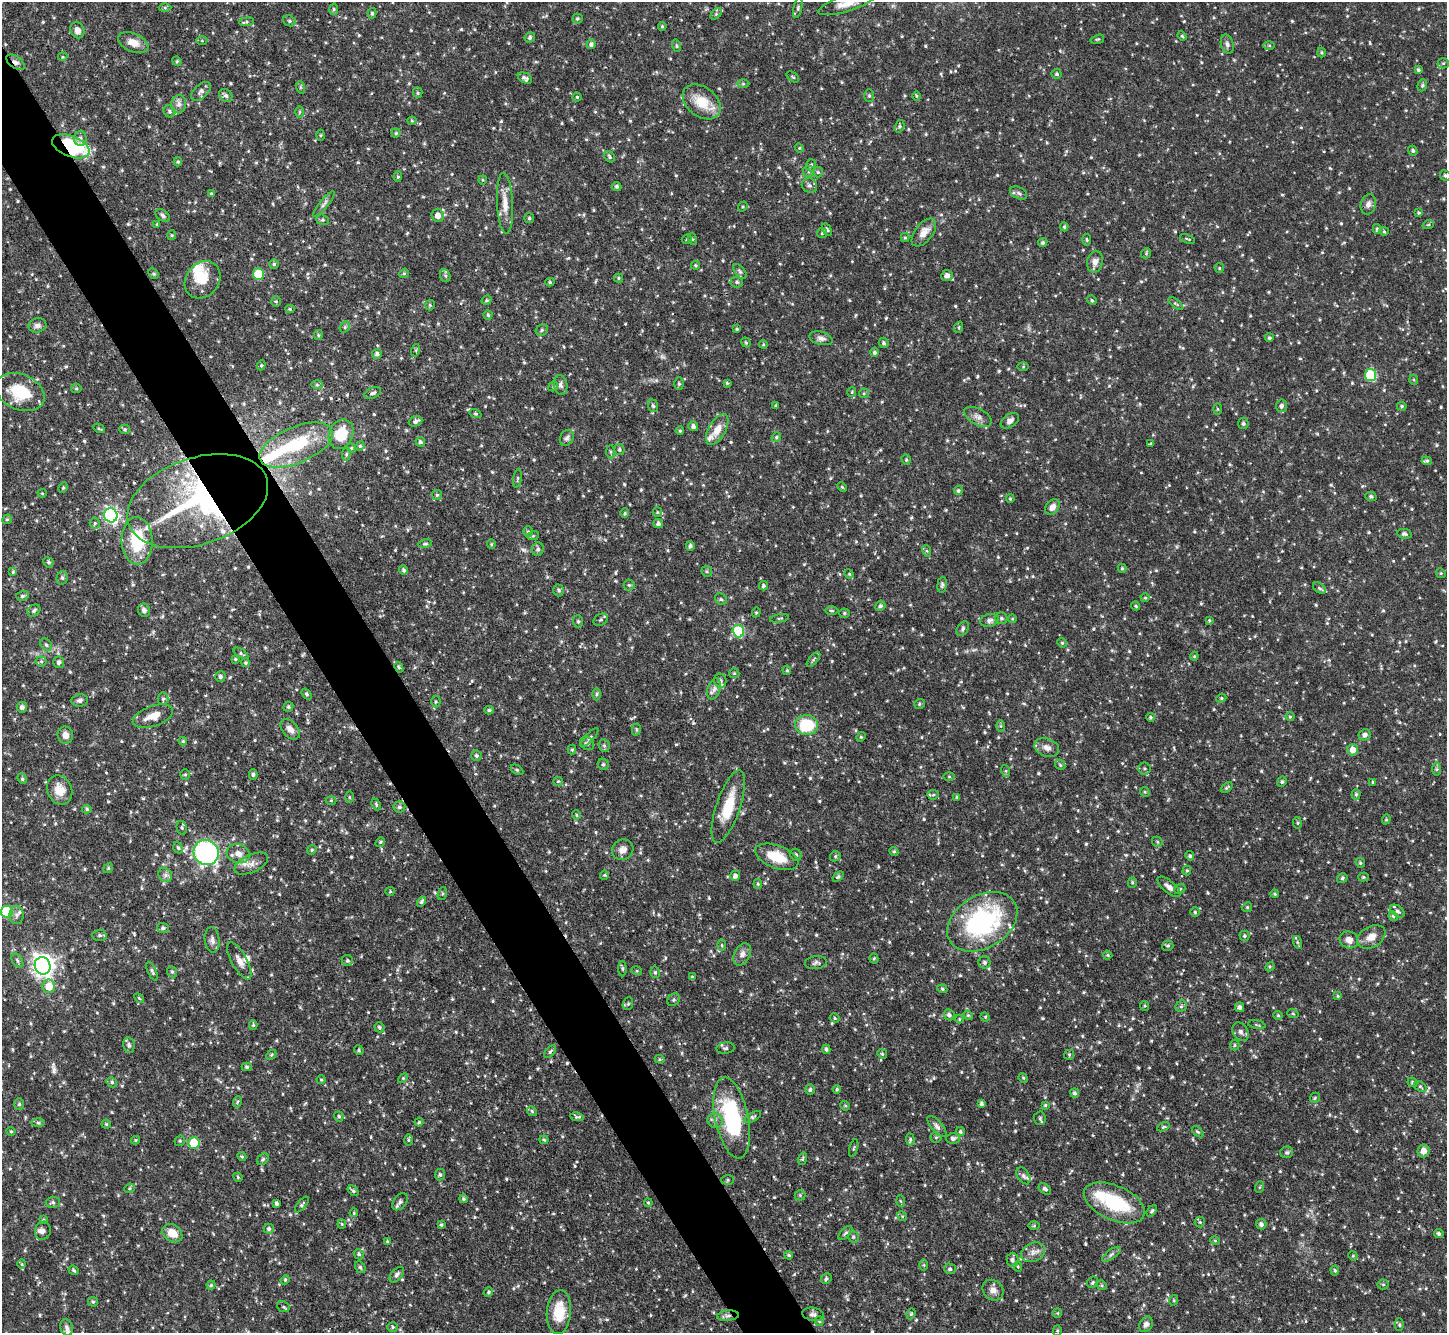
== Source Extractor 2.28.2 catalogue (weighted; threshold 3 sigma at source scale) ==
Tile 11 of 4 x 4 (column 3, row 3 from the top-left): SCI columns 2900-4344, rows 1630-2960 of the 5795 x 5784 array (HDU 1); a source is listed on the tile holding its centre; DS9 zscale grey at full resolution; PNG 1449 x 1335 px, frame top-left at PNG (2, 2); each listed source drawn as its Kron ellipse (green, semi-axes under 4 px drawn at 4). Shown black and unused: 5% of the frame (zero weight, under 3 of 4 exposures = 1% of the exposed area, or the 3 px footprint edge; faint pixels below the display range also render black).
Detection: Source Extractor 2.28.2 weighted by HDU 2 'WHT'; one run over the whole footprint, this tile lists its part. Background 0.0834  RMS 0.0042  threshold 0.019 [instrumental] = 3 sigma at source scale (4.5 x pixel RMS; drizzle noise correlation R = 1.50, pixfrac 1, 0.05/0.05 arcsec/px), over >= 5 px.
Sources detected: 851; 1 too faint to see at this stretch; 1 inside a brighter object's white glare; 4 cosmic-ray / hot-pixel residue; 1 long thin detection or spike segment (spike, bleed or trail) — neither listed nor drawn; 14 inside a brighter listed object's ellipse — not listed separately; of the other 830, all 500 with FLUX_AUTO >= 0.468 (the completeness limit of this list) listed and drawn (330 fainter detections not listed), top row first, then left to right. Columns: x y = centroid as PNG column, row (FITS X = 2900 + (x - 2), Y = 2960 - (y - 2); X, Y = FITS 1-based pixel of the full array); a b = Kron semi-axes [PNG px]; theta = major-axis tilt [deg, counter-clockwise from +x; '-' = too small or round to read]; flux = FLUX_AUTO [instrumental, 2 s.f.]
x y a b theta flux
847 3 30 8 18 5.6
165 7 6 4 -1 0.62
798 8 10 4 77 0.85
334 9 6 4 -86 0.68
372 13 5 4 - 0.74
716 14 6 4 45 0.71
577 18 5 5 - 0.59
289 21 6 5 - 0.83
247 22 7 4 7 0.73
662 26 4 3 - 0.57
77 30 8 7 - 2.2
1182 36 5 4 - 0.55
530 38 5 5 - 0.99
1097 39 7 4 17 0.54
202 41 5 3 - 0.47
133 43 16 9 -24 4.2
591 44 5 4 - 1.2
1227 44 9 6 -75 1.4
1269 45 6 4 -1 0.49
677 46 6 4 -73 0.6
1321 53 5 4 - 0.54
63 57 4 4 - 0.47
177 61 5 4 - 0.58
15 62 10 5 -35 1.7
1443 63 5 5 - 0.67
1418 70 4 4 - 0.78
1057 74 5 5 - 0.75
793 77 7 3 -36 0.53
525 78 7 5 -29 1.2
743 84 6 4 0 0.66
1422 85 6 4 70 0.7
300 87 6 4 -72 0.54
201 91 12 6 42 1.5
418 93 5 4 - 0.63
226 95 7 6 - 1.1
869 96 6 5 - 0.73
917 96 5 3 - 0.47
577 97 4 4 - 0.53
702 102 21 14 -38 10
179 104 9 7 80 1.9
169 111 6 5 - 0.81
299 112 6 4 89 0.6
412 121 4 4 - 0.47
900 126 6 4 74 0.66
396 133 4 4 - 0.6
320 135 5 3 - 0.48
80 138 7 6 - 1.3
71 146 20 10 -22 43
799 148 4 4 - 0.48
1413 151 5 4 - 0.82
610 157 6 5 - 0.8
178 162 4 4 - 0.53
811 165 6 5 - 0.94
809 171 6 5 - 0.98
818 172 5 5 - 0.72
1445 175 5 5 - 0.89
398 177 5 4 - 0.57
483 180 4 4 - 0.48
809 185 8 7 - 1.4
617 186 5 4 - 0.88
1019 193 9 5 -28 1.2
211 194 4 3 - 0.49
505 203 30 8 -87 5.2
324 204 16 4 51 1.4
1368 204 10 7 76 1.9
743 206 5 4 - 0.56
1419 213 4 4 - 0.56
438 215 6 6 - 3.2
163 216 8 5 -35 1
529 218 5 5 - 0.61
322 220 6 5 - 0.77
157 225 4 3 - 0.52
1428 225 6 3 19 0.48
1064 227 4 4 - 0.59
1377 229 5 4 - 0.71
827 230 6 4 -57 0.78
1384 231 5 4 - 0.53
924 232 16 9 52 3.8
822 233 5 5 - 0.62
172 235 5 4 - 0.48
905 238 4 4 - 0.52
687 239 5 4 - 0.55
692 239 6 4 -72 0.47
1188 239 8 3 -18 0.55
1087 240 6 4 -83 0.54
1043 242 5 4 - 0.81
1146 253 5 4 - 0.52
1095 262 11 7 80 2.3
274 264 4 4 - 0.67
695 265 4 4 - 0.48
1219 268 5 4 - 0.49
740 271 8 5 -52 0.94
404 273 5 4 - 0.52
154 274 6 4 -44 0.6
258 274 6 5 - 19
445 276 6 5 - 0.81
947 276 6 5 - 1.8
619 278 4 4 - 0.54
203 280 20 16 52 8.4
550 282 4 4 - 0.62
737 282 6 5 - 0.93
487 300 5 4 - 0.54
1092 300 5 4 - 0.56
276 301 5 4 - 0.6
1176 304 9 4 -38 0.71
430 305 5 5 - 0.56
290 309 4 4 - 0.55
488 315 4 4 - 0.61
37 325 9 7 14 1.5
345 327 6 5 - 0.64
959 327 6 3 72 0.48
737 329 4 4 - 0.47
542 330 6 5 - 0.87
318 335 5 4 - 0.55
821 338 12 6 -15 1.7
1269 338 4 4 - 0.71
746 343 5 4 - 0.52
884 343 5 5 - 0.82
763 344 4 4 - 0.47
416 350 6 4 72 0.53
875 352 4 4 - 0.83
377 354 5 5 - 1.2
261 365 5 4 - 0.57
1023 367 6 4 1 0.5
1370 375 6 5 - 34
1414 380 5 3 - 0.55
727 383 4 4 - 0.51
679 384 6 5 - 0.67
317 385 6 4 -1 0.57
561 385 10 6 -81 1.4
553 386 5 4 - 0.56
76 388 5 5 - 0.61
20 392 25 17 -23 16
852 392 5 4 - 0.5
373 393 9 5 23 1.2
864 393 5 4 - 0.57
653 406 6 4 -70 0.73
776 406 4 3 - 0.55
1282 406 6 5 - 1.1
1402 406 5 4 - 0.58
1218 409 6 4 -89 0.53
475 414 6 4 -19 0.53
978 417 15 8 -28 2.5
415 421 7 5 21 1.2
1010 421 10 6 32 1.8
1243 423 5 5 - 0.89
693 426 5 4 - 1.5
99 428 6 3 -26 0.48
125 429 5 4 - 0.64
717 430 17 8 61 5.1
680 431 4 3 - 0.54
341 434 15 12 67 11
776 437 5 4 - 0.58
567 438 8 6 61 1.2
420 442 5 4 - 0.98
1151 444 4 3 - 0.66
296 445 39 18 23 28
360 446 5 4 - 0.54
351 448 5 4 - 0.52
619 449 5 5 - 0.77
610 452 6 4 -89 0.72
346 454 7 3 82 0.61
906 460 5 4 - 0.65
1427 461 5 4 - 0.74
517 479 9 3 81 0.61
842 487 5 4 - 0.54
63 488 5 4 - 0.62
958 491 4 4 - 0.7
42 493 4 4 - 0.48
437 495 5 5 - 0.6
1371 496 5 4 - 0.91
1010 499 4 3 - 0.49
198 501 73 43 19 77
1052 507 8 6 53 2.6
657 512 5 4 - 0.49
625 513 5 4 - 0.58
111 515 7 6 - 100
7 519 5 4 - 0.6
95 523 5 5 - 0.77
658 524 5 4 - 1.2
528 532 5 4 - 0.61
1404 534 7 5 -9 0.99
533 536 6 3 18 0.51
137 541 24 15 -88 19
425 544 7 4 13 0.68
491 544 4 4 - 0.5
690 546 5 4 - 1
538 549 7 5 66 1
927 551 6 4 -72 0.58
48 562 5 5 - 0.85
1122 568 4 4 - 0.56
404 570 5 4 - 0.87
707 571 6 5 - 0.59
13 572 4 4 - 0.55
1441 573 5 4 - 0.55
849 574 5 4 - 0.49
62 578 7 5 76 0.87
629 585 6 5 - 0.81
942 585 8 5 82 0.86
763 586 4 4 - 0.83
1319 588 7 4 -37 0.78
559 590 6 5 - 0.74
22 596 6 5 - 0.83
1145 598 4 4 - 0.47
721 599 6 5 - 0.75
880 606 5 5 - 0.93
1136 606 5 3 - 0.56
144 610 7 6 - 1.7
34 611 7 5 35 0.99
832 611 7 3 -1 0.52
756 612 5 4 - 0.56
844 613 5 4 - 0.57
780 618 9 3 10 0.53
1001 618 6 5 - 0.84
1012 619 4 4 - 0.47
601 620 8 5 33 0.86
989 620 9 6 12 1.5
1209 620 4 4 - 0.5
578 621 6 5 - 0.74
963 629 8 5 61 1
738 631 6 5 - 27
1062 643 5 4 - 0.56
46 645 7 5 -49 0.88
241 653 8 4 -32 0.72
1194 656 4 4 - 0.5
235 659 4 4 - 0.5
813 659 9 4 51 0.79
41 661 5 5 - 0.7
59 662 6 5 - 1.3
246 663 4 4 - 0.7
399 667 5 4 - 0.6
787 670 5 4 - 0.53
734 673 5 5 - 0.61
220 676 5 5 - 1
720 680 7 6 - 1.2
714 689 11 6 74 1.8
307 694 6 4 -52 0.75
596 694 6 4 89 0.67
1221 698 5 4 - 0.58
163 699 6 5 - 0.91
80 700 8 6 7 1.4
436 702 6 4 90 0.55
919 704 5 5 - 0.67
22 707 5 5 - 1.3
288 707 5 4 - 0.75
489 710 4 4 - 0.58
153 716 21 10 19 5.5
1150 717 4 4 - 0.63
1290 717 4 4 - 0.5
806 725 11 10 - 18
1001 726 6 4 -88 0.6
290 729 12 7 -50 3
636 730 6 4 -88 0.67
65 735 8 8 - 2.8
1365 735 6 5 - 1.4
590 737 12 4 48 1
861 737 5 4 - 0.49
183 741 4 4 - 0.54
587 743 8 6 -39 1.1
604 745 6 5 - 0.87
1047 748 13 9 -21 2.7
572 750 5 4 - 0.52
1353 750 5 5 - 3.9
476 755 5 5 - 0.72
603 764 6 5 - 0.83
1060 765 5 4 - 0.61
1145 768 6 6 - 0.81
1437 769 7 4 -90 0.72
517 770 7 4 -30 0.61
1006 771 6 4 -71 0.51
185 774 5 4 - 0.56
253 774 5 4 - 0.79
949 776 5 4 - 0.53
22 779 5 4 - 0.61
558 781 5 4 - 0.48
1282 782 5 4 - 0.59
1373 782 4 4 - 0.47
1227 787 7 4 38 0.66
60 790 15 12 -66 5.5
1145 792 5 4 - 0.52
1356 794 5 4 - 0.68
933 795 5 5 - 0.65
349 797 6 4 -89 0.52
957 797 4 4 - 0.53
331 800 5 3 - 0.47
376 804 6 3 -65 0.56
399 807 6 5 - 1.1
728 807 38 12 71 13
87 809 5 4 - 0.63
576 815 4 4 - 0.49
1386 819 5 4 - 0.6
1297 823 6 3 -82 0.5
182 828 7 5 -77 0.77
380 842 5 4 - 0.57
1157 842 6 4 -48 0.59
178 848 6 4 -71 0.76
312 850 5 4 - 0.61
623 850 11 10 - 2.8
894 851 5 4 - 0.58
206 852 13 12 - 99
238 854 11 9 -16 3.2
796 855 6 5 - 1
835 856 6 5 - 0.6
1190 856 5 4 - 0.85
777 857 23 11 -21 12
1360 863 5 4 - 0.62
251 864 18 9 24 3.5
108 868 5 4 - 0.61
1187 870 5 4 - 0.53
165 875 8 6 -48 1.3
604 875 4 4 - 0.5
735 876 5 5 - 1.5
838 876 6 4 36 0.7
1363 877 5 4 - 0.59
1342 878 5 4 - 0.77
1132 882 5 4 - 0.6
758 884 5 4 - 0.49
1169 887 14 6 -41 2.3
1180 889 6 4 22 0.7
390 891 4 4 - 0.48
442 893 7 4 72 0.66
1275 894 4 3 - 0.53
421 902 5 4 - 0.87
1247 907 5 4 - 0.54
1397 911 8 5 -38 1
7 912 6 6 - 26
1195 912 4 4 - 0.53
17 915 9 7 88 1.6
1393 916 5 4 - 0.48
982 922 38 26 31 63
163 928 6 5 - 0.89
99 935 7 5 1 0.78
1244 936 5 5 - 0.72
1371 937 15 10 30 4.1
212 940 13 7 -83 2
1349 940 9 8 - 2.8
1297 942 6 4 -72 0.75
722 945 5 3 - 0.51
1168 946 6 5 - 0.72
742 954 12 8 62 2.3
1108 955 5 4 - 0.51
874 958 5 4 - 0.54
347 960 5 5 - 0.79
17 961 8 5 -55 0.9
239 961 20 7 -62 3.3
984 962 6 6 - 1
816 963 11 6 6 1.2
43 966 9 8 - 270
1270 967 5 4 - 0.51
623 969 7 4 -89 0.61
152 971 10 4 -64 0.92
637 971 5 3 - 0.49
172 972 6 4 -68 0.75
655 972 6 4 -76 0.76
692 977 4 4 - 0.48
49 986 7 6 - 6.9
942 989 5 4 - 0.61
1338 996 4 4 - 0.51
139 998 6 3 -44 0.5
674 1000 7 5 46 0.83
628 1004 6 5 - 0.76
1145 1006 5 4 - 0.5
1181 1006 6 5 - 0.74
1239 1007 5 4 - 1.3
1293 1014 6 3 -19 0.48
949 1015 6 5 - 1.3
968 1015 5 4 - 0.5
1278 1015 4 4 - 0.49
985 1017 5 4 - 0.5
835 1018 5 4 - 0.52
959 1019 4 4 - 0.47
253 1025 5 4 - 0.55
1257 1025 9 3 -9 0.53
379 1027 5 4 - 0.79
1240 1032 10 7 -58 1.7
129 1045 8 5 -80 0.99
1235 1045 5 4 - 0.67
726 1048 9 5 7 1
826 1049 5 3 - 0.75
359 1050 5 4 - 0.52
550 1052 7 4 48 0.74
882 1054 5 4 - 0.6
271 1055 5 4 - 0.54
1069 1055 5 5 - 0.57
660 1059 5 4 - 0.55
247 1067 5 4 - 0.61
403 1078 6 4 44 0.51
1023 1078 5 4 - 0.48
321 1080 4 4 - 0.47
112 1082 5 4 - 0.71
1412 1082 5 4 - 0.8
1420 1086 7 4 -37 0.67
837 1089 4 4 - 0.54
810 1090 5 4 - 0.86
1075 1093 4 4 - 0.91
1315 1098 5 4 - 0.58
237 1102 5 3 - 0.5
19 1104 6 5 - 0.77
981 1104 4 3 - 0.92
1045 1105 4 4 - 0.51
845 1106 5 4 - 0.53
532 1111 5 4 - 0.63
339 1116 5 4 - 0.7
577 1117 7 4 -9 0.85
753 1117 9 4 30 0.8
732 1118 41 16 -78 41
1040 1118 7 6 - 0.87
715 1121 8 7 - 1.7
419 1122 4 4 - 0.56
38 1123 6 4 -1 0.64
106 1124 4 4 - 0.5
937 1127 13 5 -49 1.5
1163 1127 6 4 19 0.6
11 1131 4 4 - 0.48
960 1131 4 4 - 0.81
1198 1132 7 3 -43 0.58
936 1137 5 5 - 0.63
953 1138 6 5 - 1.3
910 1139 6 4 -85 0.78
135 1140 4 4 - 0.5
408 1140 6 4 90 0.55
544 1140 4 4 - 0.48
180 1141 5 5 - 0.58
194 1143 6 5 - 20
854 1148 9 3 75 0.53
1424 1151 6 6 - 2.6
1287 1152 6 5 - 0.8
242 1156 5 4 - 0.52
263 1159 7 5 44 0.82
802 1159 6 4 73 0.63
440 1175 5 5 - 0.81
1023 1176 9 6 -57 1.2
238 1177 5 4 - 0.53
728 1180 6 5 - 0.67
1260 1187 6 4 70 0.47
129 1188 5 4 - 0.55
1045 1189 7 4 -41 1.1
353 1191 6 4 -39 0.73
800 1195 5 5 - 0.61
463 1199 4 4 - 0.67
900 1201 6 4 -87 0.57
53 1202 7 5 2 0.92
400 1202 10 6 52 1.3
648 1203 4 3 - 0.52
1114 1203 32 17 -24 26
276 1204 4 3 - 0.91
302 1205 9 4 51 0.82
1152 1211 6 3 53 0.66
354 1213 4 3 - 0.48
902 1216 5 4 - 0.54
43 1220 4 3 - 0.48
1200 1222 5 5 - 0.58
342 1224 4 4 - 0.53
1261 1224 5 5 - 1.2
441 1225 4 3 - 0.64
1034 1226 6 4 2 0.47
269 1229 5 5 - 0.91
43 1231 9 8 - 1.3
172 1233 11 8 -34 5.7
845 1233 8 4 44 0.81
1439 1233 5 4 - 0.92
853 1237 6 5 - 0.82
387 1241 4 3 - 0.51
1215 1241 4 4 - 0.48
1033 1252 12 9 24 2.8
359 1254 5 4 - 0.63
1111 1254 11 4 36 1.2
789 1255 4 3 - 0.56
1353 1256 5 4 - 0.51
1012 1260 7 6 - 1.1
22 1264 5 4 - 0.47
924 1265 6 4 -90 0.54
1018 1266 5 4 - 0.49
360 1267 6 5 - 0.68
950 1269 6 5 - 0.86
74 1270 5 3 - 0.69
1335 1270 5 4 - 0.66
397 1275 9 5 49 1.3
826 1279 6 5 - 0.75
285 1280 4 4 - 0.49
1093 1282 6 5 - 0.63
1383 1284 5 5 - 0.59
211 1285 4 4 - 0.55
1102 1285 5 4 - 0.56
993 1290 11 9 -41 2.7
488 1292 5 4 - 0.56
1174 1300 5 3 - 0.48
93 1302 5 4 - 0.58
283 1307 6 5 - 0.75
559 1312 22 12 85 9.9
1057 1313 5 4 - 0.48
813 1314 11 6 -11 1.4
911 1314 5 4 - 0.55
728 1316 11 5 5 1.4
819 1321 5 4 - 0.58
1146 1324 8 6 59 1.4
1399 1324 6 4 -90 0.59
67 1327 8 6 -75 1.4
393 1327 5 4 - 0.65
1057 1330 5 4 - 0.5
Overlapping masked pixels (flux is a lower limit): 8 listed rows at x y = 15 62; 71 146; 1370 375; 341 434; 198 501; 982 922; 732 1118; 728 1316
Isophote crosses this tile's border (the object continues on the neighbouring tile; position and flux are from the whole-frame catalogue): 3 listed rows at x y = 847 3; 1445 175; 7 912